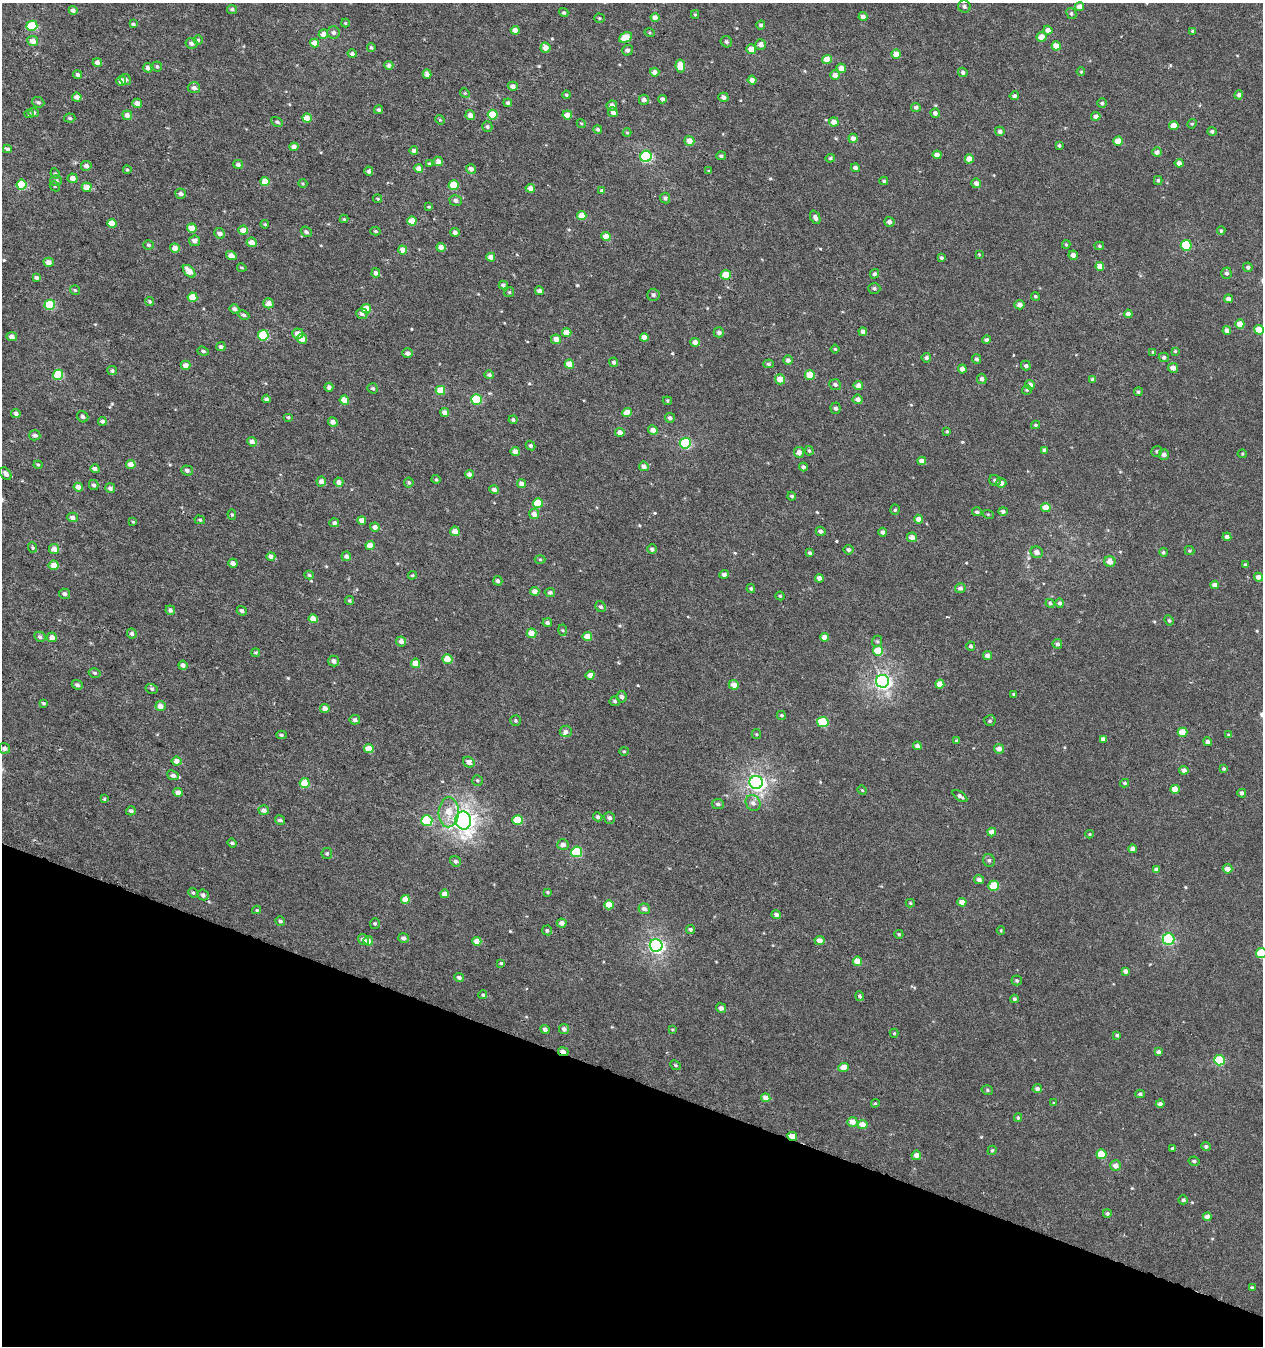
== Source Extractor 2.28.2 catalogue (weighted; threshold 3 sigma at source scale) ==
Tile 15 of 4 x 4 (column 3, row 4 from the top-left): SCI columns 2814-4074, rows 59-1402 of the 5616 x 5441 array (HDU 1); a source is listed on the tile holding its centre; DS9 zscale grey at full resolution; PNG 1265 x 1348 px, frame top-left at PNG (2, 3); each listed source drawn as its Kron ellipse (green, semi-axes under 4 px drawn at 4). Shown black and unused: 20% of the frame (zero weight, under 3 of 6 exposures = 3% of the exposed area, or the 3 px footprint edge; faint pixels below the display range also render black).
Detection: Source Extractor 2.28.2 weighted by HDU 2 'WHT'; one run over the whole footprint, this tile lists its part. Background 3.16e-04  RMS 0.0012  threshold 0.00471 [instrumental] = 3 sigma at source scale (4.09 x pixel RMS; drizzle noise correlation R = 1.36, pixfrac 0.8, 0.0396/0.0396 arcsec/px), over >= 5 px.
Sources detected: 534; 2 inside a brighter listed object's ellipse — not listed separately; of the other 532, all 500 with FLUX_AUTO >= 0.103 (the completeness limit of this list) listed and drawn (32 fainter detections not listed), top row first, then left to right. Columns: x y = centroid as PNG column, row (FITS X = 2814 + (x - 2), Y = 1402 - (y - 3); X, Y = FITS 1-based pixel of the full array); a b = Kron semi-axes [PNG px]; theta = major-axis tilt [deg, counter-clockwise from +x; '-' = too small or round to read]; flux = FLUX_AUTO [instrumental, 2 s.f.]
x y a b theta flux
964 6 6 6 - 0.29
1080 7 4 4 - 0.79
232 9 5 4 - 0.23
73 10 4 4 - 0.37
564 13 5 4 - 0.18
1071 13 6 5 - 0.19
695 14 4 4 - 0.13
863 16 4 4 - 0.51
599 18 5 4 - 0.14
655 18 4 4 - 0.59
345 23 4 4 - 0.11
133 24 4 3 - 0.17
761 25 4 4 - 0.22
32 26 5 5 - 4.1
515 30 4 4 - 0.79
1048 30 4 4 - 0.56
1193 31 4 4 - 0.19
334 33 6 6 - 0.3
650 33 5 3 - 0.12
323 34 5 4 - 0.8
626 37 7 4 27 1.8
1042 37 5 5 - 1.1
198 40 4 4 - 0.18
33 41 5 5 - 0.84
726 42 6 5 - 0.24
191 43 6 5 - 0.4
315 43 4 4 - 1
761 44 5 5 - 0.61
1056 46 4 4 - 1.1
371 47 4 3 - 0.17
545 48 5 5 - 0.8
751 49 5 4 - 1
627 50 5 5 - 0.29
352 54 4 4 - 0.28
896 54 4 4 - 1.1
827 59 4 4 - 1.3
97 62 4 4 - 0.48
389 65 4 4 - 0.4
157 66 5 5 - 0.19
680 66 6 5 - 1.7
148 68 5 4 - 0.49
841 68 5 4 - 0.85
655 72 4 4 - 0.58
963 72 5 4 - 0.24
1081 72 4 4 - 0.12
427 74 4 4 - 0.61
78 75 4 4 - 0.33
835 75 5 4 - 0.68
125 79 6 5 - 0.3
752 80 4 4 - 0.55
121 81 5 4 - 0.74
513 86 5 4 - 0.45
194 88 6 5 - 0.33
465 93 5 4 - 0.13
566 95 4 4 - 0.16
1239 95 4 4 - 0.3
1014 96 4 4 - 0.28
77 97 5 4 - 0.51
723 97 5 4 - 0.36
663 99 4 4 - 0.24
644 100 5 5 - 0.41
38 102 6 5 - 0.23
137 103 4 4 - 0.61
508 103 4 4 - 0.23
1102 103 5 4 - 0.2
612 105 5 5 - 0.62
916 107 5 4 - 0.25
379 110 5 4 - 0.22
34 112 5 4 - 0.24
613 112 5 4 - 0.5
935 113 4 4 - 0.41
29 114 4 3 - 0.15
127 115 5 4 - 0.53
470 115 5 4 - 0.63
493 115 5 5 - 2
567 115 5 4 - 0.77
1096 116 4 4 - 0.46
70 118 6 4 -4 0.2
307 118 4 4 - 1.1
440 120 5 4 - 0.11
277 122 6 4 -29 0.23
834 122 4 4 - 0.77
581 123 5 3 - 0.1
1192 124 5 4 - 0.14
1174 126 5 4 - 1.1
487 127 5 5 - 0.21
598 129 4 4 - 0.19
1000 131 5 4 - 0.37
1212 131 5 4 - 0.22
627 133 4 4 - 0.1
853 138 5 4 - 0.55
689 141 5 4 - 0.79
1118 141 4 4 - 1.3
1059 146 4 4 - 0.17
294 147 4 4 - 0.49
7 149 4 4 - 0.23
414 150 4 4 - 0.35
1157 152 4 4 - 0.4
937 155 4 4 - 0.74
646 156 6 5 - 12
721 156 5 4 - 0.21
830 158 5 4 - 0.14
969 159 4 4 - 1.1
438 161 5 4 - 0.51
1179 163 4 4 - 0.51
238 164 5 4 - 0.29
429 164 4 4 - 0.13
86 166 5 5 - 0.44
855 168 4 4 - 0.36
419 169 4 4 - 0.78
471 169 5 5 - 0.33
127 170 4 3 - 0.12
369 171 4 4 - 0.28
709 171 3 3 - 0.11
55 173 5 4 - 0.15
73 178 5 4 - 0.66
1158 180 4 4 - 0.16
56 181 6 5 - 0.34
265 181 4 4 - 1.8
884 181 4 4 - 0.14
976 183 5 4 - 0.41
303 184 5 3 - 0.1
22 185 5 5 - 4.4
454 185 5 5 - 2.3
55 186 5 4 - 0.13
87 187 5 4 - 1
530 188 5 4 - 0.56
602 191 4 4 - 0.24
181 194 5 5 - 0.36
665 198 5 5 - 0.27
378 199 4 4 - 0.15
456 200 6 5 - 0.33
429 207 3 3 - 0.11
582 215 4 4 - 1.1
815 217 7 5 -66 0.39
344 219 4 4 - 0.12
412 221 4 4 - 1.3
889 222 5 5 - 0.41
112 224 5 4 - 1.5
265 224 4 3 - 0.11
192 228 5 4 - 1.4
243 230 5 4 - 0.94
375 231 5 4 - 0.15
1221 231 4 4 - 0.18
306 232 6 5 - 0.27
455 232 5 4 - 0.42
220 233 5 5 - 0.51
606 237 4 4 - 1.3
194 241 5 5 - 0.52
252 242 5 4 - 0.76
1066 244 4 4 - 0.12
149 245 5 4 - 0.21
1186 245 5 5 - 5.8
1099 246 5 4 - 0.14
441 247 4 4 - 0.71
175 248 5 5 - 0.83
403 250 4 4 - 0.79
979 254 4 3 - 0.12
231 255 5 4 - 0.62
1073 255 4 4 - 0.55
491 257 4 4 - 0.62
941 258 4 3 - 0.2
49 262 5 4 - 0.61
1100 266 4 4 - 0.87
1248 267 5 4 - 0.23
242 268 5 3 - 0.12
189 271 7 4 -45 1
376 273 4 4 - 0.35
1226 273 5 5 - 0.26
874 274 5 4 - 0.26
726 275 5 4 - 1.3
37 278 4 3 - 0.33
503 285 4 4 - 0.23
874 288 6 5 - 0.29
75 290 5 5 - 0.16
539 291 4 4 - 0.34
509 292 5 4 - 0.14
653 295 6 6 - 0.26
1035 296 4 4 - 0.16
192 297 5 4 - 1.8
1228 299 4 4 - 0.46
150 302 4 4 - 0.16
268 303 5 5 - 0.8
50 305 5 5 - 3.9
1019 305 5 4 - 0.54
234 309 5 4 - 0.41
366 309 5 4 - 2
362 314 6 5 - 0.38
1128 314 4 4 - 0.57
244 315 6 4 -26 0.27
1240 324 4 4 - 1.2
1227 330 4 4 - 0.55
1259 330 5 4 - 1.7
719 332 5 5 - 0.37
863 332 4 4 - 0.39
567 333 5 4 - 1.1
298 334 5 5 - 0.83
263 335 5 5 - 5
12 336 5 4 - 0.45
644 337 4 4 - 0.75
302 339 5 5 - 0.85
556 339 5 4 - 0.76
987 340 4 4 - 0.23
695 342 4 4 - 0.66
221 347 4 4 - 0.22
835 349 4 4 - 0.13
203 351 6 4 -19 0.22
1175 351 3 3 - 0.12
1153 352 4 3 - 0.14
407 353 5 4 - 0.43
1164 357 5 4 - 0.25
926 358 5 4 - 0.25
976 359 4 4 - 0.23
788 360 4 4 - 0.36
614 362 5 4 - 0.25
569 364 4 4 - 1.2
768 364 5 4 - 0.19
185 365 5 4 - 0.65
1026 366 5 4 - 0.26
1173 368 5 5 - 0.68
962 369 4 4 - 0.55
112 371 5 4 - 0.22
58 375 5 5 - 4.1
489 375 5 4 - 0.27
810 375 5 5 - 1.4
780 379 5 5 - 1.2
982 379 5 4 - 0.35
1093 379 4 4 - 0.32
835 385 6 5 - 0.3
858 385 4 4 - 0.61
1030 385 5 5 - 0.58
329 387 4 4 - 0.36
373 388 5 5 - 0.2
440 390 5 4 - 1.9
1027 390 5 5 - 0.15
1138 392 4 4 - 0.18
266 399 4 4 - 0.27
476 399 5 5 - 4.8
858 399 5 4 - 0.47
344 400 4 4 - 1.2
667 401 5 4 - 0.13
835 408 5 5 - 0.25
445 412 4 4 - 0.61
627 413 4 4 - 1.2
16 414 5 4 - 0.34
83 417 6 5 - 0.26
288 417 5 4 - 0.15
670 418 5 5 - 0.28
513 420 4 4 - 0.23
102 421 4 3 - 0.3
333 422 5 4 - 0.56
1035 425 4 3 - 0.14
653 430 5 4 - 0.57
947 431 4 4 - 0.12
620 432 5 4 - 0.6
35 435 5 5 - 0.37
252 442 5 4 - 0.48
685 443 5 5 - 8.4
530 446 5 4 - 0.21
1044 450 4 3 - 0.3
515 451 4 4 - 0.58
809 451 5 4 - 0.14
1157 451 5 5 - 0.19
799 452 5 5 - 0.51
1242 454 4 4 - 0.11
1164 455 5 5 - 0.43
922 461 4 4 - 0.55
38 465 4 4 - 0.13
131 465 5 4 - 0.95
644 466 5 5 - 0.44
803 467 4 4 - 0.26
95 469 5 4 - 0.39
187 470 6 5 - 0.29
6 474 7 5 -51 0.36
469 474 4 4 - 0.42
436 479 4 4 - 0.12
995 480 6 5 - 0.32
321 482 5 4 - 0.57
339 482 4 4 - 0.55
409 482 5 4 - 0.2
1001 483 5 5 - 0.5
521 484 4 4 - 0.63
94 485 5 5 - 0.25
78 487 5 4 - 0.56
110 488 5 5 - 0.32
494 490 5 4 - 0.37
792 496 4 4 - 0.19
538 503 5 5 - 2.8
1046 507 5 4 - 1.4
895 510 5 4 - 0.15
1003 511 5 4 - 0.26
977 512 5 4 - 0.25
534 514 5 5 - 0.57
988 514 5 3 - 0.11
232 515 5 4 - 0.15
72 517 5 4 - 0.38
918 519 4 4 - 0.61
200 520 5 4 - 0.16
362 520 4 4 - 0.7
133 522 4 3 - 0.11
334 523 5 4 - 0.29
375 527 5 4 - 0.54
455 531 5 4 - 0.81
821 531 5 4 - 0.33
883 532 4 4 - 0.3
912 537 5 5 - 0.6
1227 537 4 4 - 0.4
370 546 4 4 - 0.87
33 547 5 4 - 0.15
54 549 5 5 - 0.67
652 549 5 4 - 0.33
848 550 5 5 - 0.24
1189 551 5 4 - 0.15
1037 552 6 5 - 0.53
1163 552 4 4 - 0.18
810 553 4 4 - 0.21
271 556 4 4 - 0.46
346 556 4 4 - 0.31
540 559 5 3 - 0.11
1110 562 5 5 - 0.91
233 563 4 4 - 0.5
54 565 5 5 - 0.86
1245 565 3 3 - 0.18
724 574 4 4 - 0.39
309 575 5 3 - 0.16
412 575 4 3 - 0.13
1258 577 4 4 - 0.57
819 578 4 4 - 0.43
498 581 5 4 - 0.28
1215 585 4 4 - 0.65
751 588 4 4 - 0.16
960 588 5 5 - 0.3
535 591 4 4 - 0.78
550 592 5 4 - 0.27
65 594 5 5 - 0.29
780 596 4 4 - 0.13
349 600 4 4 - 0.15
1050 603 4 4 - 0.2
1060 603 4 4 - 0.24
601 607 6 5 - 0.2
170 610 5 4 - 0.37
242 611 5 4 - 0.29
313 619 4 4 - 1.2
1169 620 5 4 - 0.16
547 623 4 4 - 0.3
563 630 5 3 - 0.11
532 633 5 4 - 1.1
132 634 5 4 - 0.29
587 636 5 4 - 1.1
40 637 6 5 - 0.25
52 637 5 4 - 0.55
824 637 4 4 - 0.67
401 641 5 5 - 0.55
877 641 6 4 68 0.16
1057 644 5 4 - 0.33
971 646 5 4 - 0.23
878 651 5 5 - 2.4
256 652 4 4 - 0.15
988 655 4 4 - 0.49
447 659 5 4 - 1.4
334 661 5 5 - 0.48
416 663 5 4 - 0.92
183 665 4 4 - 0.41
95 673 6 4 -15 0.18
590 675 4 4 - 0.68
882 681 6 6 - 31
940 684 4 4 - 1.2
77 685 5 4 - 0.27
734 685 5 5 - 0.83
152 689 6 5 - 0.21
1014 694 4 3 - 0.15
622 697 6 5 - 0.27
615 701 5 5 - 0.2
44 703 4 3 - 0.17
160 706 5 5 - 0.77
325 708 4 4 - 0.6
781 715 5 4 - 0.17
355 720 5 5 - 0.35
515 720 5 5 - 0.17
990 721 5 5 - 0.19
823 722 6 5 - 3.5
566 731 6 5 - 0.37
1182 732 5 4 - 1.6
756 734 5 4 - 0.11
281 735 5 4 - 0.19
1228 735 4 3 - 0.11
1103 739 4 4 - 0.41
957 741 4 4 - 0.21
1207 742 4 4 - 0.44
917 746 4 4 - 0.36
4 748 6 5 - 0.4
369 749 5 4 - 1.5
999 749 5 5 - 0.57
624 751 5 4 - 0.14
176 761 5 4 - 0.71
469 762 6 5 - 0.68
1224 769 3 3 - 0.16
1184 770 4 4 - 0.46
173 775 6 5 - 0.39
477 780 5 5 - 0.16
756 782 6 6 - 35
305 783 5 5 - 2.9
1125 783 4 3 - 0.17
1175 789 5 4 - 1.2
862 790 5 4 - 0.11
178 792 5 4 - 0.7
1242 793 4 4 - 0.31
960 796 8 4 -36 0.31
104 799 4 4 - 0.12
753 803 8 7 - 0.5
718 804 6 5 - 0.27
264 810 5 5 - 0.49
131 811 5 4 - 0.27
449 812 15 10 88 1.6
598 817 4 4 - 0.26
609 818 6 5 - 0.34
280 820 5 4 - 0.3
427 820 5 5 - 5.7
463 820 9 8 - 65
518 820 5 5 - 3.1
992 832 4 4 - 0.78
1090 834 4 4 - 0.11
232 843 5 4 - 0.2
563 845 5 5 - 0.48
1132 849 4 4 - 0.54
577 852 5 5 - 5.2
327 854 5 5 - 0.18
989 860 6 6 - 0.26
455 861 6 5 - 0.31
1228 869 5 4 - 0.72
1156 870 4 4 - 0.47
979 879 5 4 - 0.36
994 886 5 5 - 3.5
548 892 4 4 - 0.13
193 893 5 4 - 0.14
444 894 4 4 - 0.84
203 895 5 5 - 0.27
405 899 4 4 - 1.3
962 902 4 4 - 0.8
910 903 4 4 - 0.13
609 905 5 4 - 1.6
644 909 5 5 - 0.42
257 910 4 4 - 0.12
776 914 5 4 - 0.3
280 921 5 4 - 0.21
375 923 5 5 - 0.15
562 923 5 4 - 0.49
690 929 4 4 - 0.21
547 930 5 5 - 0.22
1001 930 4 3 - 0.1
899 934 4 4 - 0.15
403 938 5 5 - 0.32
363 939 6 5 - 0.49
1168 939 6 5 - 10
820 940 5 4 - 0.73
368 941 5 4 - 0.64
477 941 4 4 - 1.1
656 945 6 6 - 24
1261 953 5 5 - 3.2
857 961 5 4 - 1.3
501 963 4 3 - 0.15
1125 971 4 4 - 0.42
459 977 5 4 - 0.29
1017 980 5 5 - 0.17
483 995 4 4 - 0.15
860 996 5 3 - 0.21
1014 999 4 4 - 0.2
721 1008 5 5 - 0.43
545 1029 5 4 - 0.32
564 1029 5 5 - 0.39
673 1030 4 4 - 0.12
894 1033 4 4 - 0.12
1117 1035 4 3 - 0.22
563 1052 5 3 - 0.62
1158 1052 4 4 - 0.34
1219 1060 5 5 - 4.7
676 1065 6 4 -40 0.14
844 1067 5 4 - 1
1037 1089 4 4 - 0.39
987 1090 6 4 -16 0.18
1140 1094 4 4 - 0.2
766 1098 4 4 - 0.96
875 1103 4 4 - 0.12
1054 1103 4 4 - 0.15
1160 1104 4 4 - 0.41
1018 1117 4 3 - 0.16
852 1122 5 5 - 0.82
862 1124 5 4 - 1.1
792 1136 5 4 - 0.93
1206 1146 5 4 - 0.23
1173 1148 3 3 - 0.22
992 1150 5 4 - 0.16
1102 1154 5 5 - 2.6
916 1155 5 4 - 0.59
1194 1161 5 4 - 0.25
1116 1166 5 5 - 0.64
1183 1200 5 4 - 0.27
1107 1213 4 4 - 0.21
1207 1217 4 4 - 0.8
1252 1288 4 3 - 0.23
Overlapping masked pixels (flux is a lower limit): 2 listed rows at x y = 563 1052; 792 1136
Isophote crosses this tile's border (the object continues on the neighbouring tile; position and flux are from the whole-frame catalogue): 1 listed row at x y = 1261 953